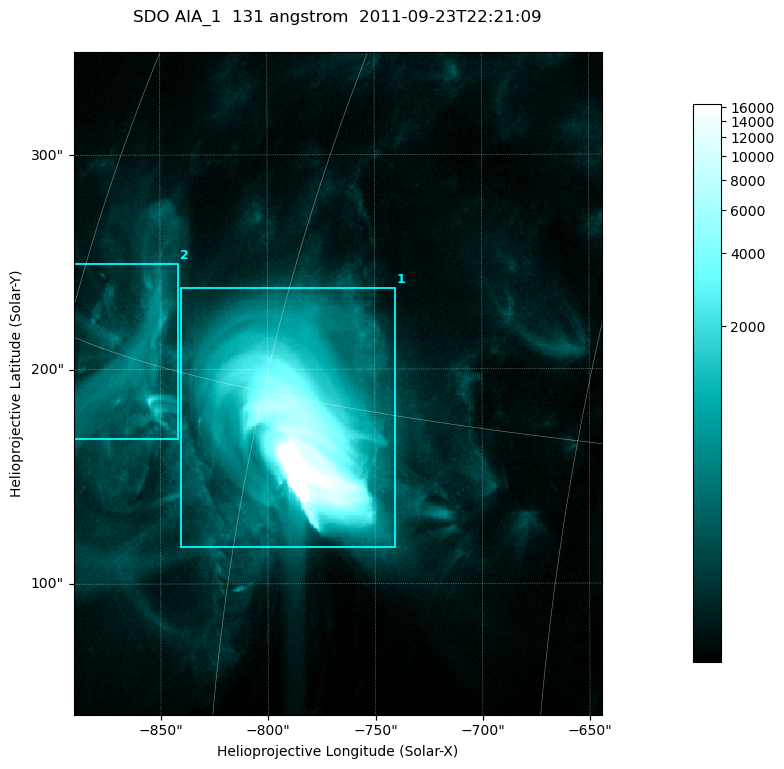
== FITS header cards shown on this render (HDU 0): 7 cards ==
TELESCOP= 'SDO     '           /
INSTRUME= 'AIA_1   '           /
WAVELNTH=                  131 /
WAVEUNIT= 'angstrom'           /
DATE-OBS= '2011-09-23T22:21:09.62' /
CTYPE1  = 'HPLN-TAN'           /
CTYPE2  = 'HPLT-TAN'           /

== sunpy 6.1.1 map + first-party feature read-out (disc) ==
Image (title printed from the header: SDO AIA_1  131 angstrom  2011-09-23T22:21:09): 410 x 514 px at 0.601 arcsec/px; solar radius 957 arcsec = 1592 px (partial field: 2.6% of the solar disc is inside the frame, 100% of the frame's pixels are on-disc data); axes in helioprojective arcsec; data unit not stated in the header (colour bar unlabelled)
Pointing: header CRPIX1/2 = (2043.14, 2045.51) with CRVAL1/2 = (0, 0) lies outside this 410 x 514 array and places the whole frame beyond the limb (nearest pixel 1.41 R_sun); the SolarSoft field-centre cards XCEN/YCEN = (-767.2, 193.4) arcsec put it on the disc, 1309 arcsec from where CRPIX/CRVAL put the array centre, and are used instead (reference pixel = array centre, CRVAL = XCEN/YCEN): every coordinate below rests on XCEN/YCEN
Orientation: roll -0.139 deg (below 1 deg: not rotated)
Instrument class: DISC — disc imager (sunpy class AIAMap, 131 A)
Bright regions (active regions / flare kernels): reference = the on-disc median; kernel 3 px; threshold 5 sigma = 282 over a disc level ~69.4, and >= 1.15x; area >= 210 px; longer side >= 5 px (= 3 arcsec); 2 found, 2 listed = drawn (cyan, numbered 1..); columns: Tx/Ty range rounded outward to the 2 arcsec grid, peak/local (2 s.f.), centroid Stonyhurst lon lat
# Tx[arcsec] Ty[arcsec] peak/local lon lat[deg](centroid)
1 -842..-740 116..238 236 -58 +15
2 -892..-840 168..250 32 -68 +15